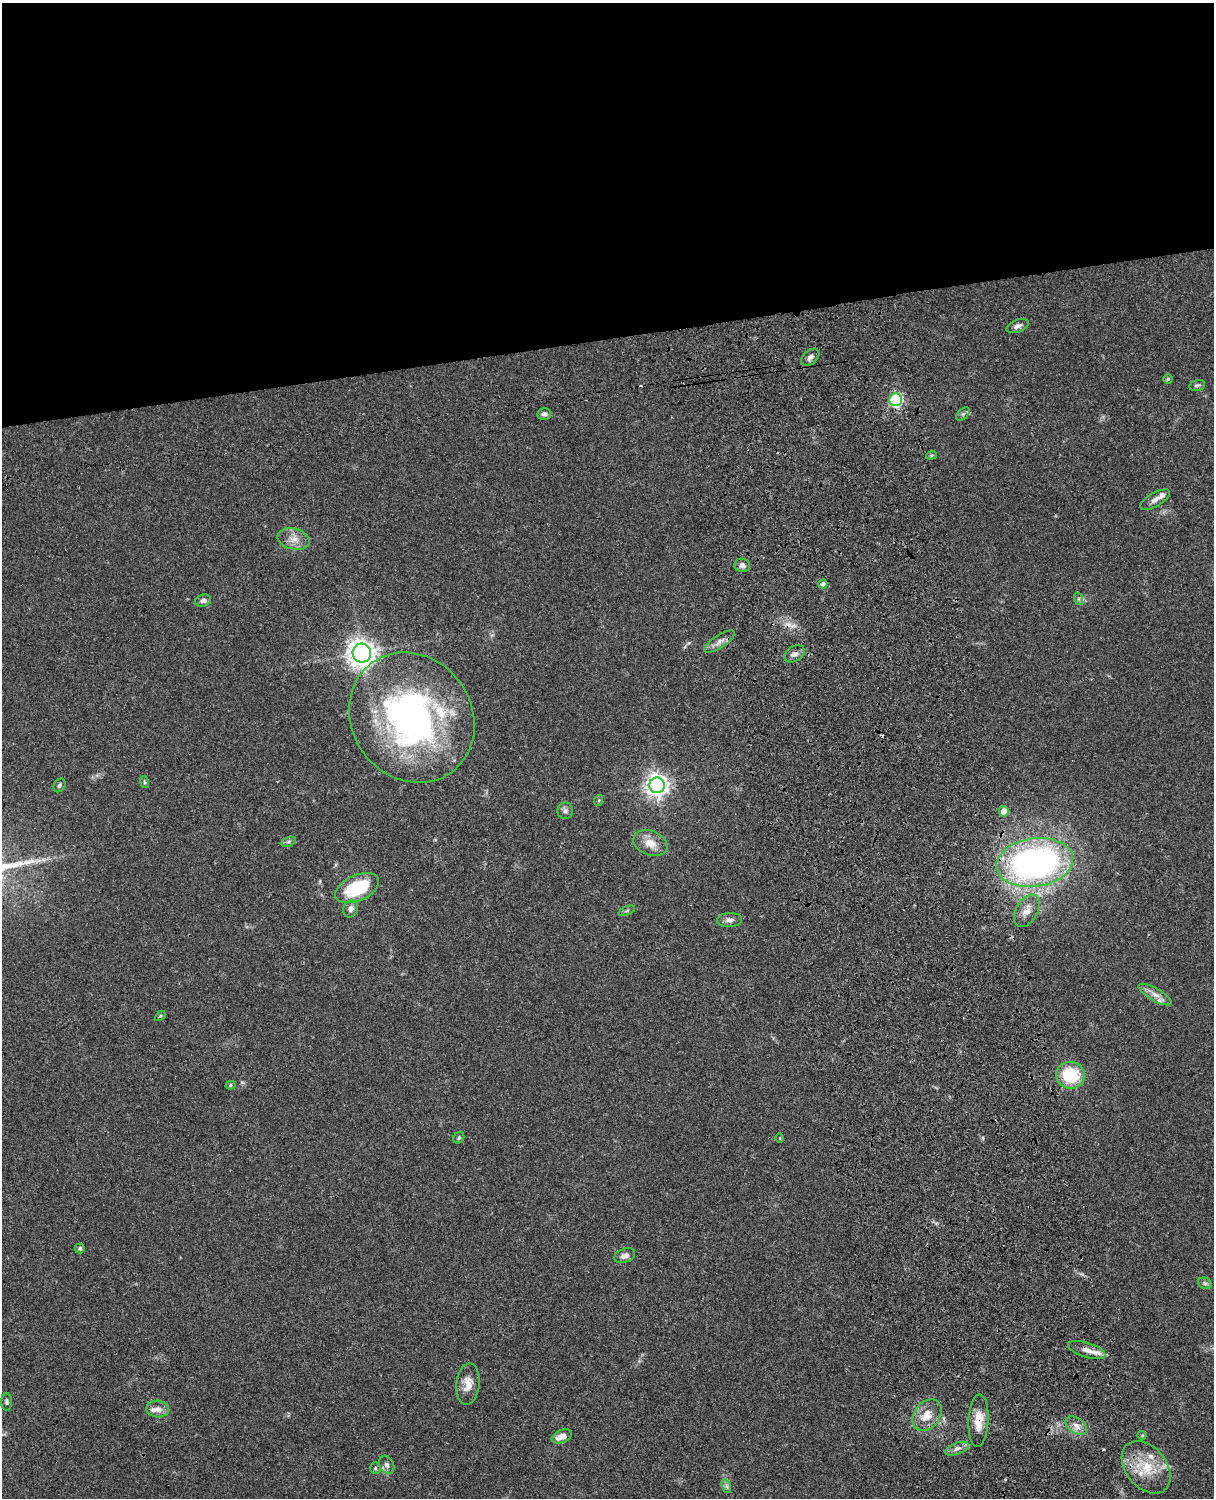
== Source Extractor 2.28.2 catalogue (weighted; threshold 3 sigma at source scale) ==
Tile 2 of 4 x 3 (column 2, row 1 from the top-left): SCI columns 1333-2544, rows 3268-4763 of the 5087 x 4927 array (HDU 1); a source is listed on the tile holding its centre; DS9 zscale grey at full resolution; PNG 1216 x 1500 px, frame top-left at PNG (2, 3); each listed source drawn as its Kron ellipse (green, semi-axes under 4 px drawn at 4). Shown black and unused: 23% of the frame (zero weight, under 3 of 4 exposures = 6% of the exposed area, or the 3 px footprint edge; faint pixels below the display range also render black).
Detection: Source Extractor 2.28.2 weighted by HDU 2 'WHT'; one run over the whole footprint, this tile lists its part. Background 0.0787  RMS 0.0058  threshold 0.0262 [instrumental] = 3 sigma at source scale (4.5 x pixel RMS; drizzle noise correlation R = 1.50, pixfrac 1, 0.05/0.05 arcsec/px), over >= 5 px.
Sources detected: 61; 3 cosmic-ray / hot-pixel residue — neither listed nor drawn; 3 inside a brighter listed object's ellipse — not listed separately; the other 55 listed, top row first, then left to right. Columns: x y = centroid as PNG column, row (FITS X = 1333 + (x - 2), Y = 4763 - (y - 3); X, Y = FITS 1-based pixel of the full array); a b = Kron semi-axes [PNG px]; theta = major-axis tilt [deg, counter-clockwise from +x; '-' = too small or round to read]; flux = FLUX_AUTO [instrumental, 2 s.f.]
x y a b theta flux
1018 326 11 6 22 2.4
810 357 10 6 42 2.4
1168 379 5 5 - 0.86
1197 385 8 5 14 1.3
896 400 6 6 - 95
544 414 7 6 - 1.8
963 414 8 5 44 1.3
931 455 5 4 - 0.77
1155 500 17 7 30 3.2
293 539 16 10 -13 5.7
742 565 7 7 - 2.5
823 584 4 4 - 2.1
1079 599 6 4 -71 1.1
203 601 8 6 15 2
719 642 18 6 34 3.5
362 653 9 9 - 620
794 654 11 7 29 2.5
412 718 68 60 -54 200
144 782 6 3 -71 0.76
59 785 7 5 57 1.3
657 785 8 7 - 420
599 800 5 3 - 0.65
565 811 8 8 - 1.8
1004 811 5 5 - 5.5
289 842 7 4 19 1.2
650 843 17 12 -21 7.5
1035 862 38 24 8 220
357 888 23 13 24 32
351 909 9 7 68 2.8
627 911 9 3 21 0.88
1027 911 18 10 61 6.1
729 920 12 7 3 2.7
1155 995 19 6 -30 4.2
160 1016 6 4 44 0.66
1070 1075 14 13 - 27
231 1085 5 4 - 0.87
459 1138 6 5 - 1
780 1138 4 3 - 0.42
80 1248 5 5 - 1.2
625 1256 11 7 20 2.8
1205 1283 7 5 -29 1.2
1087 1350 19 7 -17 5.1
468 1384 21 11 84 6.7
7 1402 8 5 90 1.4
158 1409 11 8 -3 4
927 1415 17 13 53 8.7
978 1421 26 10 87 9.8
1076 1425 12 7 -33 3.7
1142 1435 4 4 - 0.62
562 1436 10 6 21 4.6
957 1449 12 5 21 2.7
387 1465 9 7 -62 2.1
1146 1467 30 20 -50 21
375 1468 6 5 - 0.96
726 1486 7 4 -70 1.2
Overlapping masked pixels (flux is a lower limit): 1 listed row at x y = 978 1421